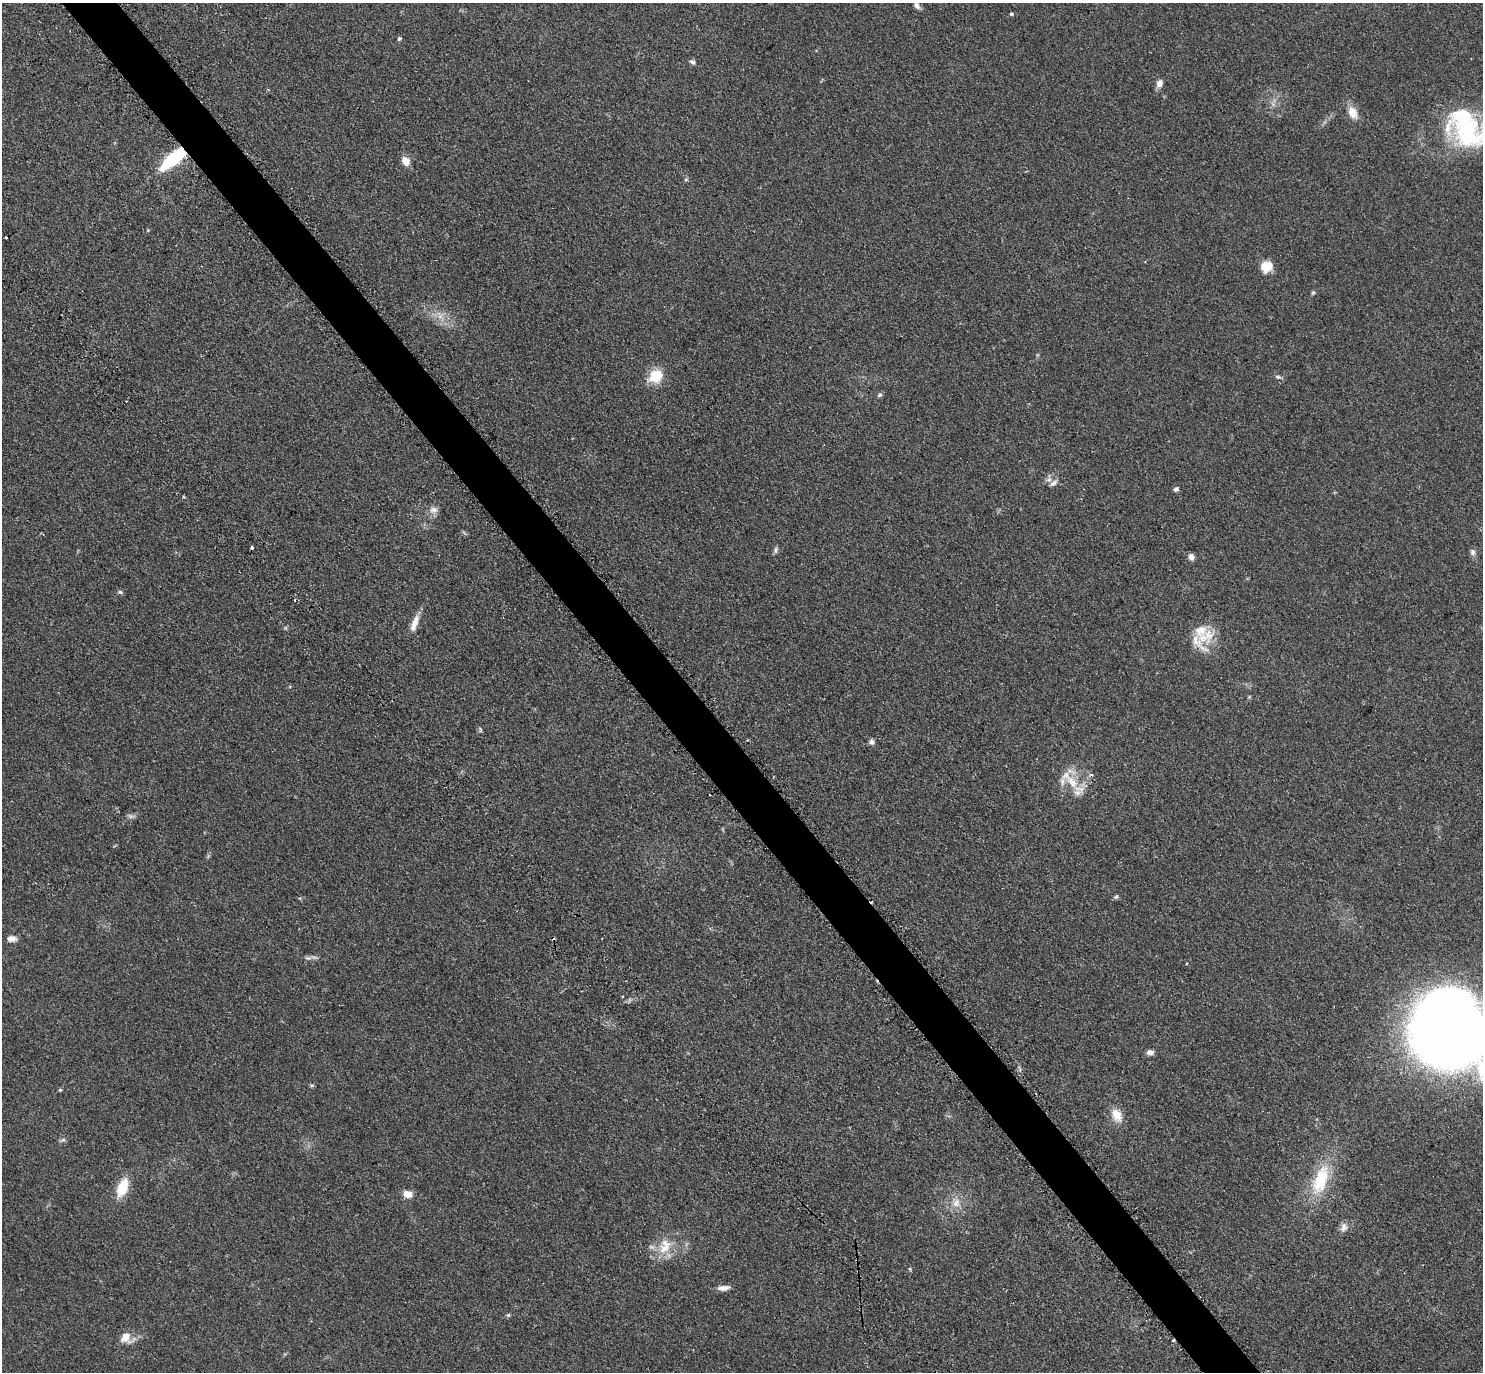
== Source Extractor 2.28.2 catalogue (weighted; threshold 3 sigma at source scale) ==
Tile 11 of 4 x 4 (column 3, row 3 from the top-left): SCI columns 3155-4635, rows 1833-3202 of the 6266 x 6263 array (HDU 1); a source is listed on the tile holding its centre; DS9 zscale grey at full resolution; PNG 1485 x 1374 px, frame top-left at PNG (2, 3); no overlay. Shown black and unused: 4% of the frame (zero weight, under 2 of 3 exposures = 11% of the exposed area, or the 3 px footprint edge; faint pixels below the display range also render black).
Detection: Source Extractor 2.28.2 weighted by HDU 2 'WHT'; one run over the whole footprint, this tile lists its part. Background 0.094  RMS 0.0087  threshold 0.0392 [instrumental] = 3 sigma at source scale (4.5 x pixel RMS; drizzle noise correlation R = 1.50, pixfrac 1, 0.05/0.05 arcsec/px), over >= 5 px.
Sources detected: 70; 1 too faint to see at this stretch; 1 inside a brighter object's white glare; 6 cosmic-ray / hot-pixel residue — not listed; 6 inside a brighter listed object's ellipse — not listed separately; the other 56 listed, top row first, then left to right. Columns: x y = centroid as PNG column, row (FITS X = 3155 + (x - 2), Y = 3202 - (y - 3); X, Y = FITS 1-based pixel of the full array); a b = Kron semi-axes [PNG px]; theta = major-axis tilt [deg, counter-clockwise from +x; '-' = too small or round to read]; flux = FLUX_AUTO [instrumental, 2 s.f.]
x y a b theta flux
917 5 10 6 -49 3.4
1011 14 4 3 - 1.4
399 39 5 5 - 1.4
692 62 8 5 -30 2.2
1159 83 10 7 70 4.5
268 89 4 3 - 0.88
1353 113 17 12 -62 8.7
1465 127 46 24 -7 75
174 158 27 10 40 65
406 161 11 8 -59 7.7
1026 171 3 2 - 0.68
686 179 6 4 19 1.1
6 237 3 3 - 4.6
1267 266 12 10 31 14
1313 293 6 5 - 1.2
656 376 17 14 37 20
1278 377 8 4 -13 1.7
879 395 6 5 - 1.8
126 401 2 2 - 0.73
1053 483 12 6 35 3.4
1176 489 6 5 - 2.2
184 497 4 3 - 1.1
433 510 12 9 18 4.9
776 550 10 4 -86 1.9
1473 552 10 7 -70 2.7
1191 557 7 6 - 3.9
120 592 6 5 - 1.6
414 623 23 7 70 8.2
1203 638 21 15 -38 18
480 730 7 3 -82 1.1
747 740 3 2 - 1.6
872 742 7 6 - 2.5
1072 782 25 11 -47 17
130 816 9 5 -19 2.1
1116 897 7 5 42 1.4
12 939 11 7 2 4.2
308 958 8 5 6 2.2
1187 963 3 3 - 1.3
622 996 3 2 - 0.84
1449 1030 52 47 -76 1500
1150 1052 9 6 3 3.4
312 1085 6 4 18 1.1
60 1090 3 3 - 2.2
1117 1115 18 12 -62 11
63 1140 9 3 28 1.6
1321 1179 41 18 71 39
122 1188 17 10 67 24
407 1194 9 8 - 7.5
956 1203 12 10 61 7.8
1344 1227 12 9 59 4.6
665 1248 23 12 41 17
910 1269 6 3 -72 0.93
723 1288 14 6 6 5
508 1315 5 5 - 1.2
125 1337 13 9 51 9.9
1173 1340 3 3 - 2.9
Overlapping masked pixels (flux is a lower limit): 2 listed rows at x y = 174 158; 1173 1340
Isophote crosses this tile's border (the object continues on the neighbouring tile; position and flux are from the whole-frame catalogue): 2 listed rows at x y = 1465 127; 1449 1030